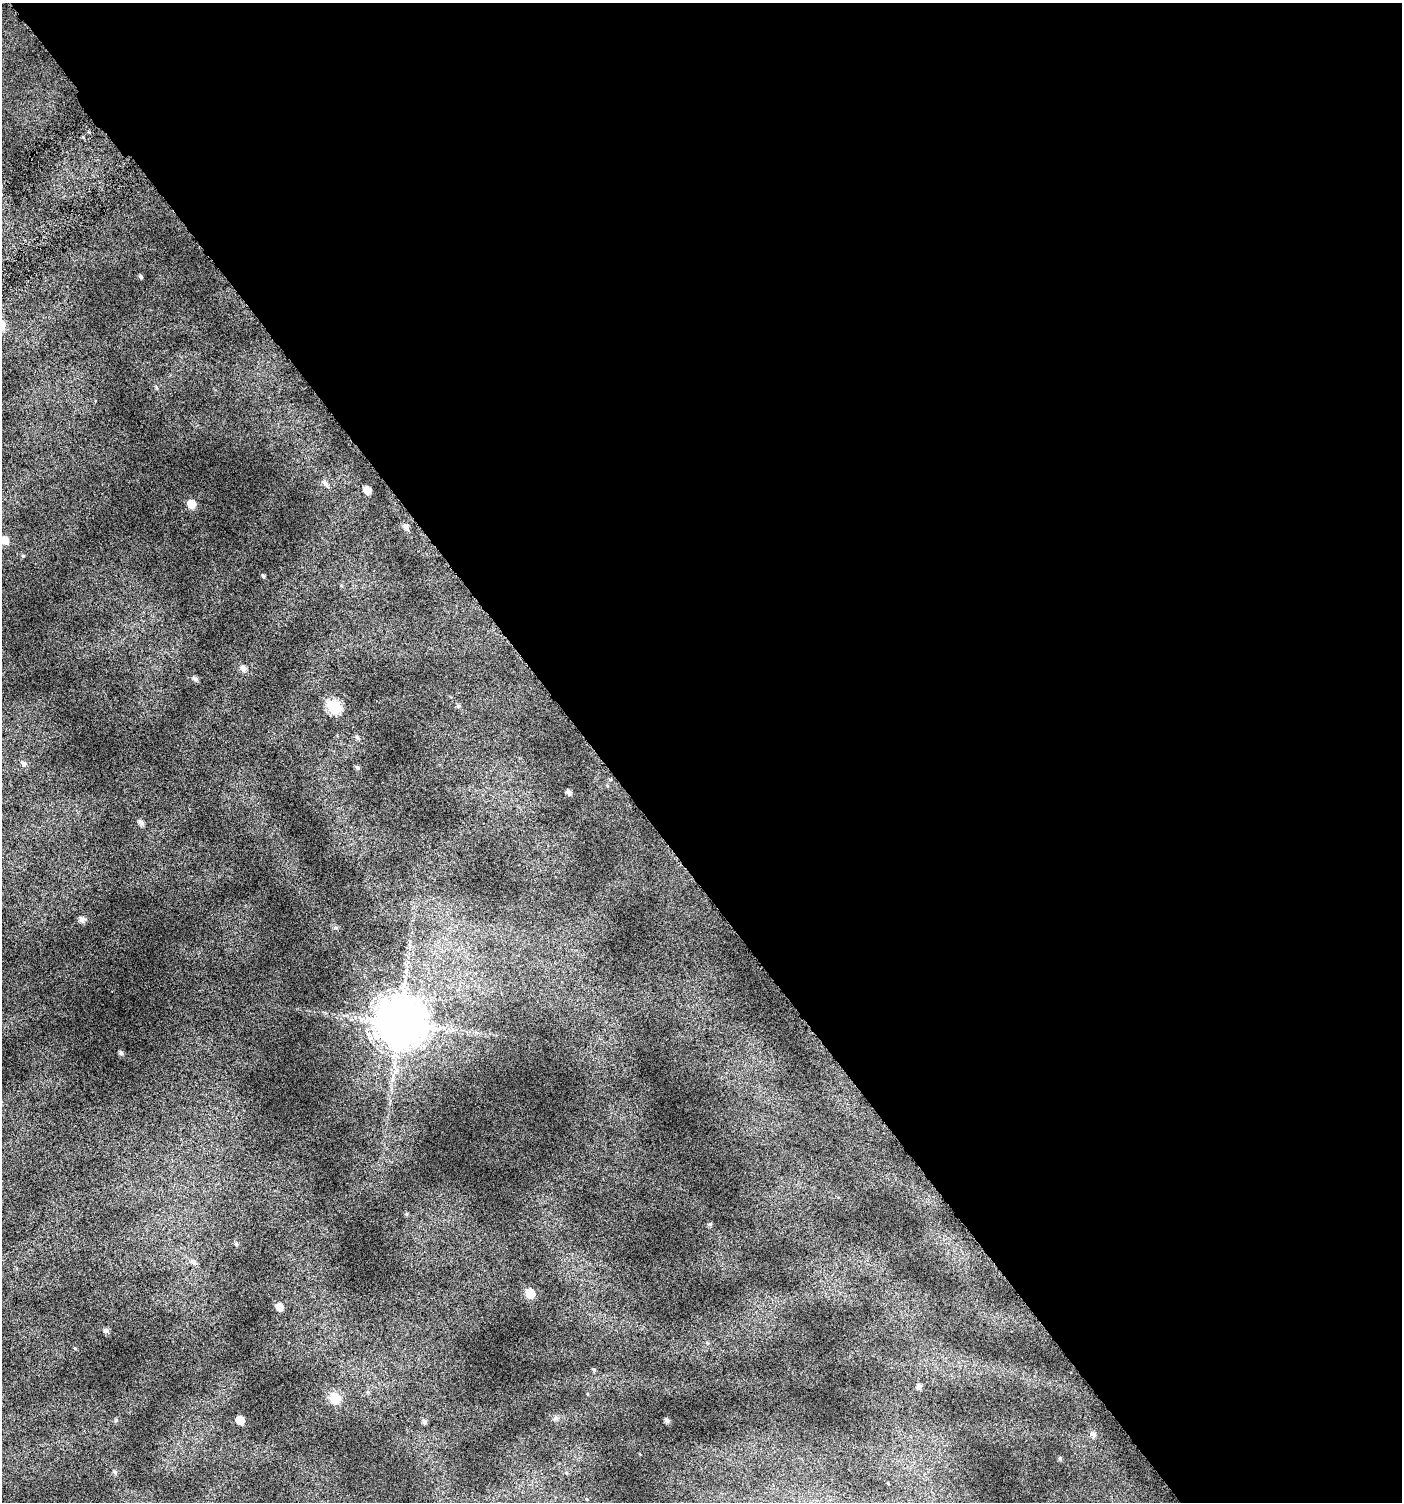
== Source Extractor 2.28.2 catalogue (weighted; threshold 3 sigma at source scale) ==
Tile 8 of 4 x 4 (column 4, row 2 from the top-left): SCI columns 4436-5835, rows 3031-4530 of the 6008 x 6064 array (HDU 1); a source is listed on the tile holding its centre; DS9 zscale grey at full resolution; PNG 1404 x 1504 px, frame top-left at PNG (2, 3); no overlay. Shown black and unused: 58% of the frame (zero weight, under 4 of 7 exposures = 2% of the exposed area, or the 3 px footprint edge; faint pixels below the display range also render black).
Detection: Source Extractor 2.28.2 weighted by HDU 2 'WHT'; one run over the whole footprint, this tile lists its part. Background 0.0777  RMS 0.047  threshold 0.192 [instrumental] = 3 sigma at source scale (4.09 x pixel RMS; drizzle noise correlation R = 1.36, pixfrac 0.8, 0.0396/0.0396 arcsec/px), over >= 5 px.
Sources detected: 40; all 40 listed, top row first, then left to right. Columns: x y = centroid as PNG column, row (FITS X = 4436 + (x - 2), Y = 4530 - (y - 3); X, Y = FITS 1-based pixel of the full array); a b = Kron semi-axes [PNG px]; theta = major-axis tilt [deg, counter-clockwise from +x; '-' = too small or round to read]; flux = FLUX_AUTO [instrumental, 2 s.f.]
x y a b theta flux
141 277 5 4 - 7.4
157 388 7 3 -71 5.6
325 483 7 5 -49 16
367 490 6 5 - 46
191 504 6 6 - 63
406 527 7 6 - 19
5 540 6 5 - 52
263 576 5 4 - 5.7
244 668 8 7 - 21
195 679 7 5 -46 12
458 706 5 5 - 7
334 707 7 6 - 460
358 738 7 5 -45 10
23 763 8 6 -55 15
357 768 6 5 - 9.3
569 792 5 4 - 17
141 823 6 5 - 19
82 920 7 6 - 20
336 928 6 6 - 8.9
400 1023 14 14 - 22000
121 1053 5 4 - 12
406 1214 5 5 - 5.7
710 1224 6 5 - 7.4
236 1244 5 5 - 7.4
194 1262 9 6 -54 16
530 1293 6 6 - 120
279 1307 6 6 - 40
106 1330 6 5 - 13
919 1386 5 5 - 16
367 1392 6 4 89 6.3
335 1398 7 6 - 190
556 1418 7 6 - 13
116 1420 5 5 - 6.5
240 1420 6 6 - 79
667 1420 5 5 - 14
424 1422 5 5 - 13
1093 1434 8 6 -69 18
1060 1458 5 4 - 7.2
115 1472 6 5 - 8.1
888 1483 3 3 - 3.2
Isophote crosses this tile's border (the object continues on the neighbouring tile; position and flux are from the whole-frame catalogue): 1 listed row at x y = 5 540
Unlisted compact peaks at least as high as the median listed source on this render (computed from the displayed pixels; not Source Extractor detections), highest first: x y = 75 1348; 23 556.